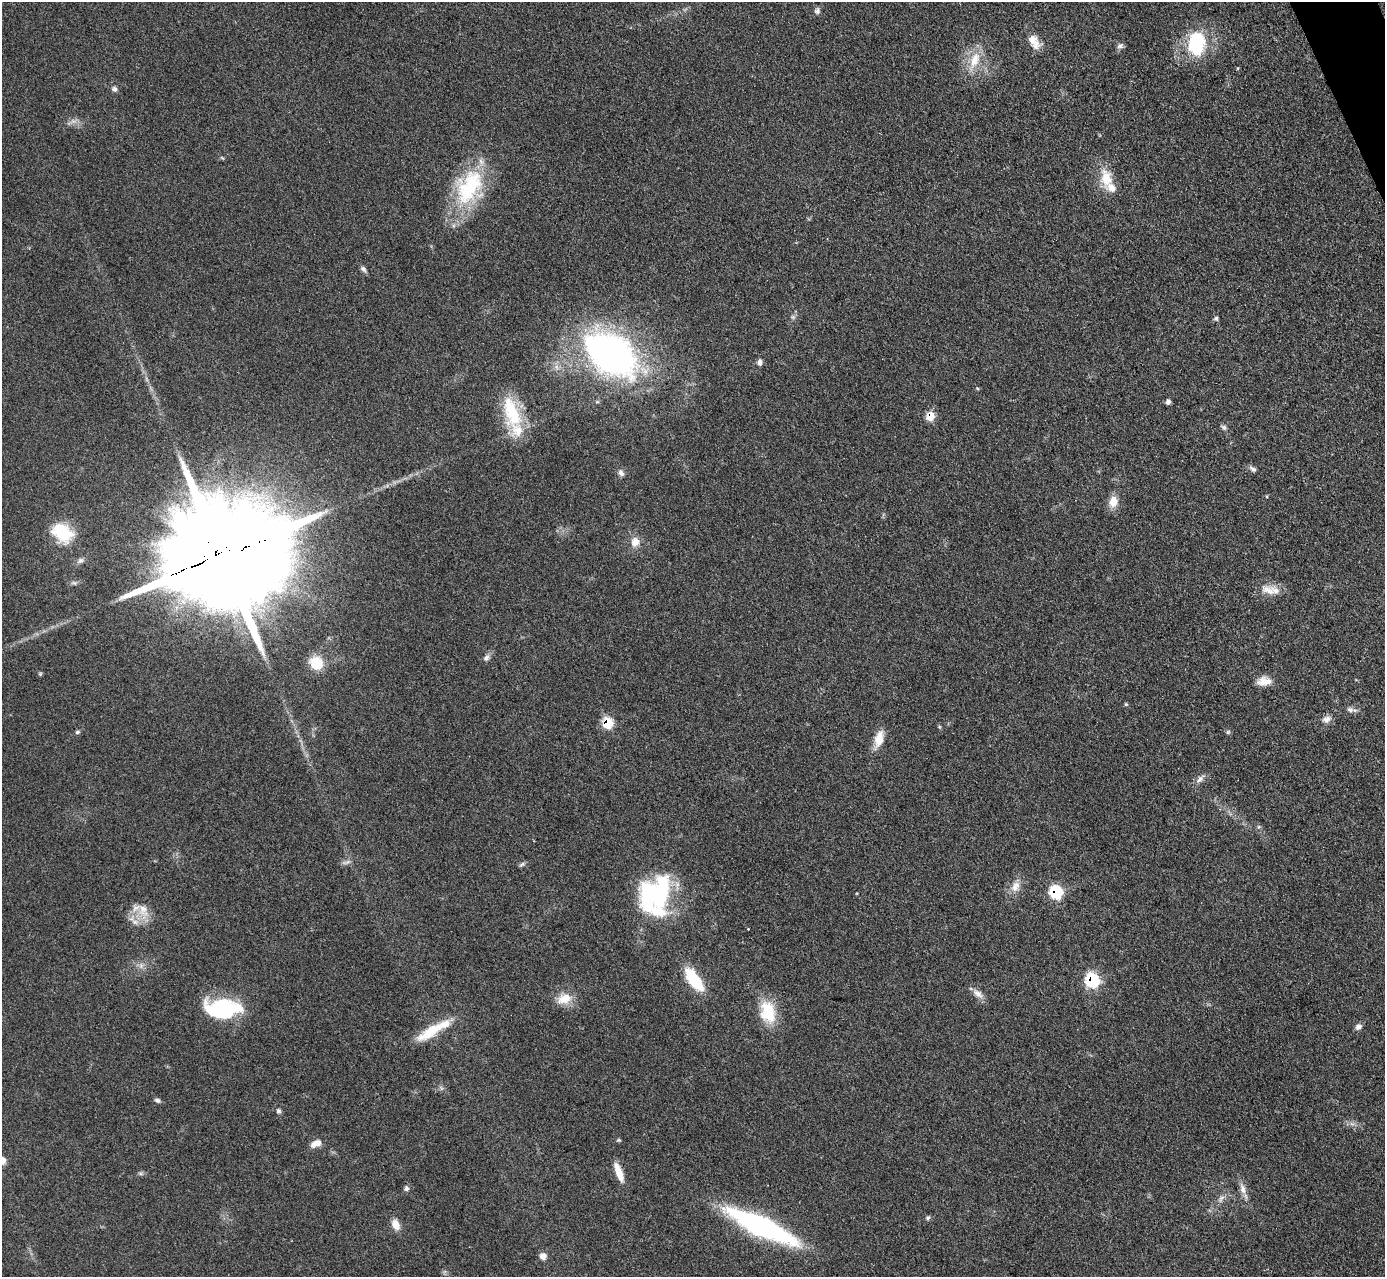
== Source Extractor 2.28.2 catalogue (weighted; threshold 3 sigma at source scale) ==
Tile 10 of 4 x 4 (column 2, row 3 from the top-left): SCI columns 1413-2795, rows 1735-3009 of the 5757 x 5774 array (HDU 1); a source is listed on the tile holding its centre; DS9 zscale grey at full resolution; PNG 1387 x 1279 px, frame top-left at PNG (2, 2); no overlay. Shown black and unused: <1% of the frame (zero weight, under 3 of 4 exposures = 3% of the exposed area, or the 3 px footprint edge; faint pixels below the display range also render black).
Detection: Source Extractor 2.28.2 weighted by HDU 2 'WHT'; one run over the whole footprint, this tile lists its part. Background 0.155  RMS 0.008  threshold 0.0359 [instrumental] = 3 sigma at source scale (4.5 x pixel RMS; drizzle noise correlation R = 1.50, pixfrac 1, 0.05/0.05 arcsec/px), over >= 5 px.
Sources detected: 75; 2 inside a brighter object's white glare — not listed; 4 inside a brighter listed object's ellipse — not listed separately; the other 69 listed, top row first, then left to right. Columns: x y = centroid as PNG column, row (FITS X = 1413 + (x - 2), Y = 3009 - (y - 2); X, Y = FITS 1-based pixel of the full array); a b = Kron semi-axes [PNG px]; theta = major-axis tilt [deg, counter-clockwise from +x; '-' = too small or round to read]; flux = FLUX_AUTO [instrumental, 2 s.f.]
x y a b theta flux
817 11 9 7 79 2.5
1034 42 21 11 -54 11
1196 43 28 19 86 49
1120 46 9 6 8 2.1
975 60 26 12 68 17
115 89 7 6 - 2.3
222 158 6 3 -20 0.94
1106 179 27 15 -80 18
469 187 52 30 61 72
363 269 9 6 -41 2.2
793 317 6 6 - 1.7
1216 319 6 6 - 1.6
610 354 54 35 -37 330
759 362 8 6 88 2.9
1168 402 5 4 - 3
512 412 46 20 -73 42
930 416 7 6 - 18
1224 427 7 6 - 1.9
1253 469 11 6 -35 2.5
621 473 10 7 -56 2.9
1113 502 13 10 82 10
62 532 23 16 -35 35
635 542 13 11 79 7.9
222 556 44 27 19 32000
80 560 11 6 36 2.8
1268 590 22 12 -21 11
486 658 9 7 43 2.9
316 663 16 14 -45 19
40 674 6 4 42 1.1
1264 681 18 10 7 8.7
1126 704 5 4 - 0.9
1350 710 10 7 -5 3.2
1326 719 12 9 19 4.5
607 723 8 7 - 31
77 732 6 5 - 1.5
1228 732 6 4 45 1.2
879 739 21 10 76 12
1200 779 11 7 57 3.6
346 862 15 4 15 2.7
522 864 9 4 36 1.6
1015 886 16 11 67 8.2
1056 892 8 7 - 63
654 894 42 34 -81 110
143 910 23 12 -64 12
135 922 11 7 -10 4.4
748 929 3 2 - 1.3
141 965 8 5 79 2.7
694 979 30 12 -55 33
1092 980 8 7 - 81
978 994 17 8 -39 5.7
564 999 20 13 16 13
768 1012 27 18 -77 30
225 1014 40 27 49 55
1358 1027 9 7 38 3.1
431 1031 40 12 33 25
157 1100 8 5 -25 1.9
278 1111 7 6 - 1.7
1352 1124 7 4 -18 2.2
619 1140 5 4 - 1
316 1144 13 7 26 7
2 1160 7 7 - 7.3
619 1172 25 8 -70 12
406 1188 7 6 - 2.2
1243 1189 18 7 -74 6
1221 1198 13 6 53 3.8
928 1218 6 5 - 1.6
396 1225 15 10 -65 7.1
762 1226 65 15 -25 180
543 1256 8 7 - 5.3
Overlapping masked pixels (flux is a lower limit): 5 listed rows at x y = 930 416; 222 556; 607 723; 1056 892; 1092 980
Isophote crosses this tile's border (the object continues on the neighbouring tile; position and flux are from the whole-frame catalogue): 1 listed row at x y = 2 1160